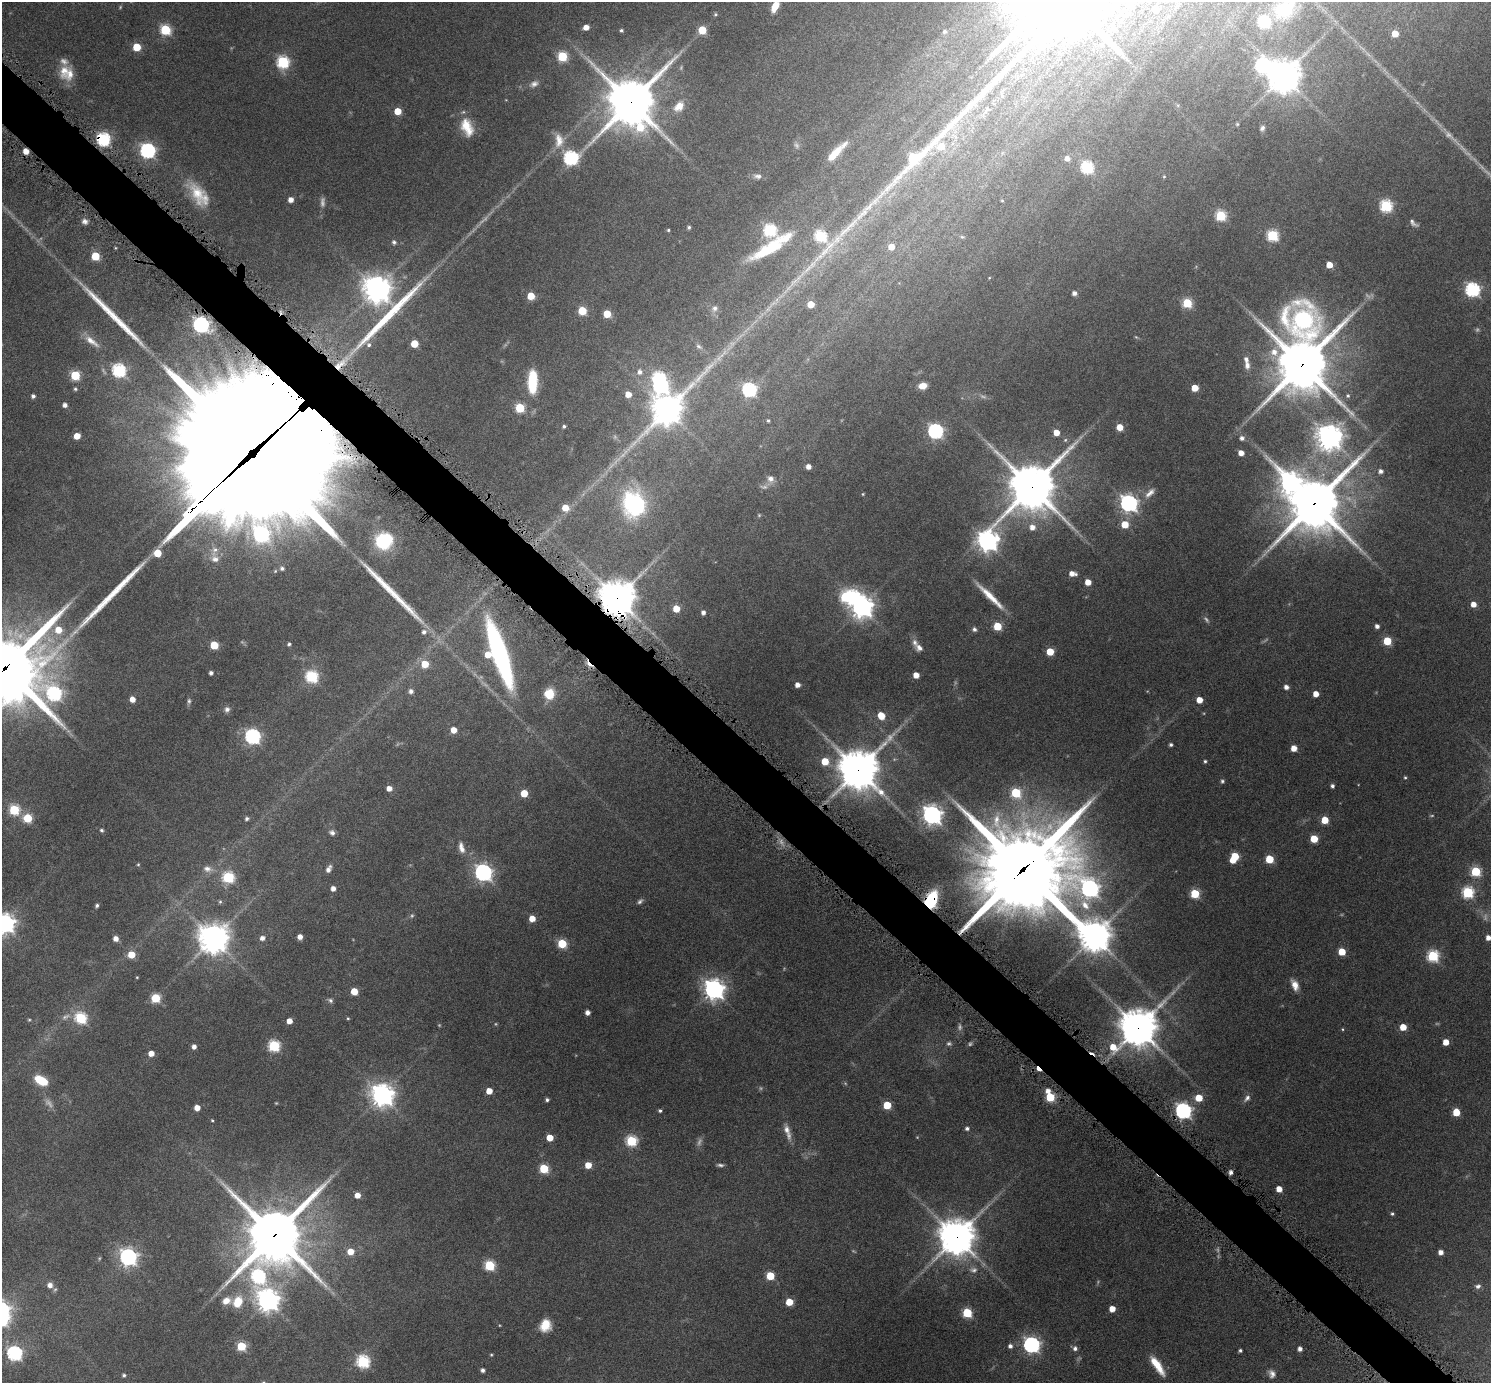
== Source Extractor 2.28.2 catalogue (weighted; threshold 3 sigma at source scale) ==
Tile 11 of 4 x 4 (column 3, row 3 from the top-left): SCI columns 3028-4516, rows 1710-3090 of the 6038 x 6038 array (HDU 1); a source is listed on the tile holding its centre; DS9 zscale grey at full resolution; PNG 1493 x 1385 px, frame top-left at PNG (2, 2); no overlay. Shown black and unused: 4% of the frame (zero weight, under 6 of 12 exposures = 2% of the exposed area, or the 3 px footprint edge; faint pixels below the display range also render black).
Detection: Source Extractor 2.28.2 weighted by HDU 2 'WHT'; one run over the whole footprint, this tile lists its part. Background 0.0763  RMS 0.0032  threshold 0.013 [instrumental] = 3 sigma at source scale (4.09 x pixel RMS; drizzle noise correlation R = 1.36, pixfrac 0.8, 0.05/0.05 arcsec/px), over >= 5 px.
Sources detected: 322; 32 too faint to see at this stretch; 4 inside a brighter object's white glare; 4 cosmic-ray / hot-pixel residue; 4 long thin detections or spike segments (spike, bleed or trail) — not listed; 6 inside a brighter listed object's ellipse — not listed separately; the other 272 listed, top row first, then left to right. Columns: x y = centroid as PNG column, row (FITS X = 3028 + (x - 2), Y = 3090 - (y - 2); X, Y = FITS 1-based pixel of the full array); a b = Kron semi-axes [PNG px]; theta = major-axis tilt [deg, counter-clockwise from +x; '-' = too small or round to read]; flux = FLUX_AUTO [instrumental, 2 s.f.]
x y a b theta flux
775 6 12 7 66 4.3
1155 9 4 4 - 1.5
1285 9 31 22 37 12
715 14 5 4 - 0.43
1264 22 6 6 - 28
586 27 5 4 - 2.3
165 30 6 5 - 23
621 30 4 4 - 0.52
702 30 5 5 - 10
944 31 5 4 - 0.55
1395 34 5 5 - 5.1
137 47 5 5 - 9.3
562 56 5 5 - 19
283 62 6 6 - 36
64 71 22 12 77 4.4
1283 76 10 10 - 500
534 84 11 8 24 1.3
631 102 17 16 - 1300
679 106 17 11 49 3.5
398 111 5 5 - 5.8
1237 124 4 4 - 0.33
467 127 23 13 -68 6.2
1262 128 6 5 - 0.75
103 139 6 6 - 53
559 140 21 12 -89 3.9
147 151 7 6 - 75
836 152 28 7 45 5.9
570 158 7 6 - 55
1067 158 5 5 - 1.5
1087 167 6 6 - 34
758 176 11 7 -3 1.3
1164 177 5 4 - 0.34
199 195 31 15 -54 8.2
291 200 5 4 - 1.9
1002 201 5 3 - 0.25
1386 206 6 6 - 36
1221 215 6 5 - 24
85 221 8 7 - 1.1
1413 223 11 5 -42 0.93
689 227 5 4 - 0.55
668 230 4 3 - 0.37
770 230 6 6 - 37
1272 235 6 6 - 27
394 242 6 6 - 0.64
772 246 60 13 32 15
891 247 5 5 - 3.6
95 256 5 5 - 11
1329 265 5 5 - 3.9
377 289 9 9 - 400
1472 289 6 6 - 55
1074 293 5 4 - 1.2
531 296 5 5 - 6.6
777 300 7 4 -73 0.69
1187 303 5 5 - 17
811 304 5 5 - 5
715 308 9 7 79 1.3
582 311 5 5 - 11
607 314 5 5 - 7.5
1303 320 61 35 -3 60
201 325 6 6 - 91
91 341 25 8 -38 3.4
414 344 5 5 - 7.5
369 345 5 5 - 0.57
699 346 10 6 -32 0.88
1274 352 10 9 - 2.8
1302 364 17 16 - 1500
1247 365 11 7 -85 1.5
119 370 6 6 - 45
640 372 6 5 - 1.1
75 375 5 5 - 16
532 382 24 9 89 14
660 385 7 6 - 70
922 386 8 6 13 3
1195 388 5 5 - 4.9
75 389 5 5 - 0.47
749 390 6 6 - 52
628 394 5 5 - 3.1
33 396 4 4 - 0.84
1348 396 5 4 - 0.4
65 405 4 4 - 1.2
520 408 5 5 - 15
667 409 17 10 47 450
768 420 3 3 - 0.39
564 426 5 4 - 0.55
1120 427 5 5 - 4.5
935 431 6 6 - 72
1056 433 5 5 - 3.4
77 436 5 5 - 3.7
1329 437 8 8 - 330
1242 438 5 5 - 1
1065 440 5 5 - 0.44
1241 453 5 4 - 2.3
250 456 85 40 43 29000
808 467 4 4 - 1.8
1380 471 6 5 - 1.1
770 479 9 8 - 1.7
1290 483 12 9 -51 190
1032 487 16 15 - 1200
1150 493 17 7 45 2
863 494 4 3 - 0.27
1129 503 7 7 - 120
1314 503 19 16 49 1500
636 504 13 11 -65 68
565 508 6 6 - 4.3
759 515 5 4 - 0.32
1125 524 6 5 - 6
1032 527 6 6 - 2.1
384 541 16 15 - 18
987 541 9 8 - 190
214 550 16 9 72 2.5
157 553 5 5 - 7
282 568 6 5 - 0.85
1072 574 7 4 -6 2.2
1088 582 5 5 - 3.5
990 596 40 6 -44 5.9
617 598 12 11 - 610
1473 604 5 5 - 2.4
862 607 7 7 - 240
676 609 5 5 - 4.8
703 612 5 5 - 0.88
997 626 5 5 - 10
1377 626 4 4 - 1.2
974 629 6 5 - 0.74
58 630 7 7 - 4.5
424 632 7 6 - 1.1
1387 641 5 5 - 11
289 644 4 3 - 0.57
214 645 5 5 - 9.1
919 647 11 8 -38 1.5
1050 652 5 5 - 7.4
499 653 62 13 -72 69
425 664 6 6 - 6.3
5 668 28 26 34 2500
211 673 4 4 - 0.89
916 675 5 5 - 2.8
311 676 6 6 - 34
797 685 4 4 - 1.7
1286 687 4 4 - 1.5
411 691 5 5 - 1.1
54 694 9 8 - 53
549 694 10 9 - 6.2
1316 694 5 4 - 2.9
132 699 5 5 - 2.7
1199 700 5 5 - 3.5
189 701 8 5 90 0.64
227 709 7 7 - 0.99
881 716 6 5 - 5.6
454 730 5 5 - 3
252 736 7 6 - 67
1171 745 3 3 - 0.6
1294 748 5 5 - 3.1
825 761 6 6 - 6
1205 761 4 3 - 0.45
858 770 13 13 - 800
1405 777 4 4 - 0.36
1222 781 5 5 - 0.49
1332 786 4 4 - 0.82
389 788 5 4 - 2.1
524 793 5 5 - 6.5
1016 793 6 5 - 17
14 810 6 6 - 20
932 815 7 7 - 160
27 818 5 5 - 13
247 819 4 4 - 0.67
1325 820 5 5 - 7.3
102 830 4 4 - 0.56
332 833 7 6 - 0.91
1314 839 5 5 - 7.1
461 848 15 7 -76 2
1234 857 9 5 60 11
1269 859 5 5 - 10
138 864 4 4 - 0.29
207 869 12 8 -10 1.6
328 869 8 5 64 1.5
1023 869 31 25 38 4200
1476 871 5 5 - 20
483 872 7 7 - 110
228 877 6 6 - 29
333 888 5 4 - 1.6
1090 888 18 13 -43 130
1468 892 6 6 - 31
1195 894 5 5 - 14
931 900 13 8 68 23
640 901 8 5 40 0.7
220 902 5 4 - 0.39
97 905 5 4 - 0.54
532 918 5 5 - 3.7
5 923 7 7 - 170
1094 936 16 10 -39 520
300 937 5 4 - 1.8
214 938 10 10 - 420
262 938 5 5 - 1.4
1488 938 4 4 - 1.8
116 939 5 5 - 2
562 944 5 5 - 14
1342 952 5 5 - 6.5
131 955 5 5 - 5.7
1433 956 6 6 - 29
137 977 3 3 - 0.25
1295 985 13 7 -68 2.4
714 989 7 7 - 200
354 991 5 5 - 5.7
155 998 5 5 - 15
330 1000 8 5 -33 0.66
587 1013 4 4 - 1.5
81 1018 6 6 - 31
348 1018 4 4 - 0.29
29 1020 4 4 - 0.3
289 1021 5 4 - 2.8
1403 1027 5 5 - 4.9
1138 1028 15 12 39 700
1342 1029 4 3 - 0.25
1446 1042 5 4 - 3.9
274 1046 6 6 - 30
194 1047 5 4 - 1.4
151 1053 5 5 - 2.5
41 1080 12 7 -29 8.7
489 1091 5 5 - 3.6
1048 1091 6 5 - 1.6
382 1095 8 8 - 260
1050 1097 5 5 - 16
1199 1098 5 5 - 6.3
1247 1098 11 6 47 1.1
547 1100 4 3 - 0.61
887 1105 5 5 - 10
197 1108 5 5 - 2.7
660 1111 4 4 - 0.47
1183 1111 7 6 - 93
1456 1112 5 5 - 6.4
212 1120 5 3 - 0.33
967 1128 5 4 - 0.77
787 1130 18 8 -69 2.5
550 1138 5 5 - 5.2
631 1141 6 6 - 25
588 1165 5 5 - 4.1
720 1165 8 4 -4 0.68
544 1169 5 5 - 15
1231 1172 4 3 - 1.1
1279 1189 5 4 - 3
357 1195 5 5 - 2.8
1392 1214 4 4 - 0.5
274 1235 20 19 - 1800
956 1237 12 12 - 590
350 1252 5 5 - 4.1
1441 1252 4 4 - 1.7
128 1257 7 7 - 120
489 1265 6 5 - 22
974 1270 10 8 7 1.3
258 1276 9 7 -56 49
770 1276 5 5 - 10
50 1285 7 6 - 1.9
1478 1286 8 6 16 0.77
268 1300 9 8 - 240
226 1301 11 8 12 2.5
238 1302 10 8 64 7.3
789 1302 5 5 - 6.6
1112 1309 5 4 - 3.6
967 1313 5 5 - 17
545 1325 11 9 68 5.4
1031 1345 7 6 - 97
241 1346 5 5 - 15
1010 1346 5 5 - 0.99
1075 1348 5 5 - 1
1300 1349 4 4 - 1.3
1240 1350 3 3 - 0.56
14 1353 7 6 - 63
491 1355 3 3 - 0.28
363 1361 6 6 - 39
1157 1365 25 8 -56 5.8
483 1370 4 4 - 0.85
1272 1374 10 8 -57 1.5
124 1375 4 4 - 0.55
Overlapping masked pixels (flux is a lower limit): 15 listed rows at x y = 631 102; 103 139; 1302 364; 250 456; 1032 487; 1314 503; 617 598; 5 668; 858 770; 1023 869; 931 900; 1138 1028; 1183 1111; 274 1235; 956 1237
Isophote crosses this tile's border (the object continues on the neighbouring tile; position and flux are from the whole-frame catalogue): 5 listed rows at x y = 775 6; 1285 9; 5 668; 5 923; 1488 938